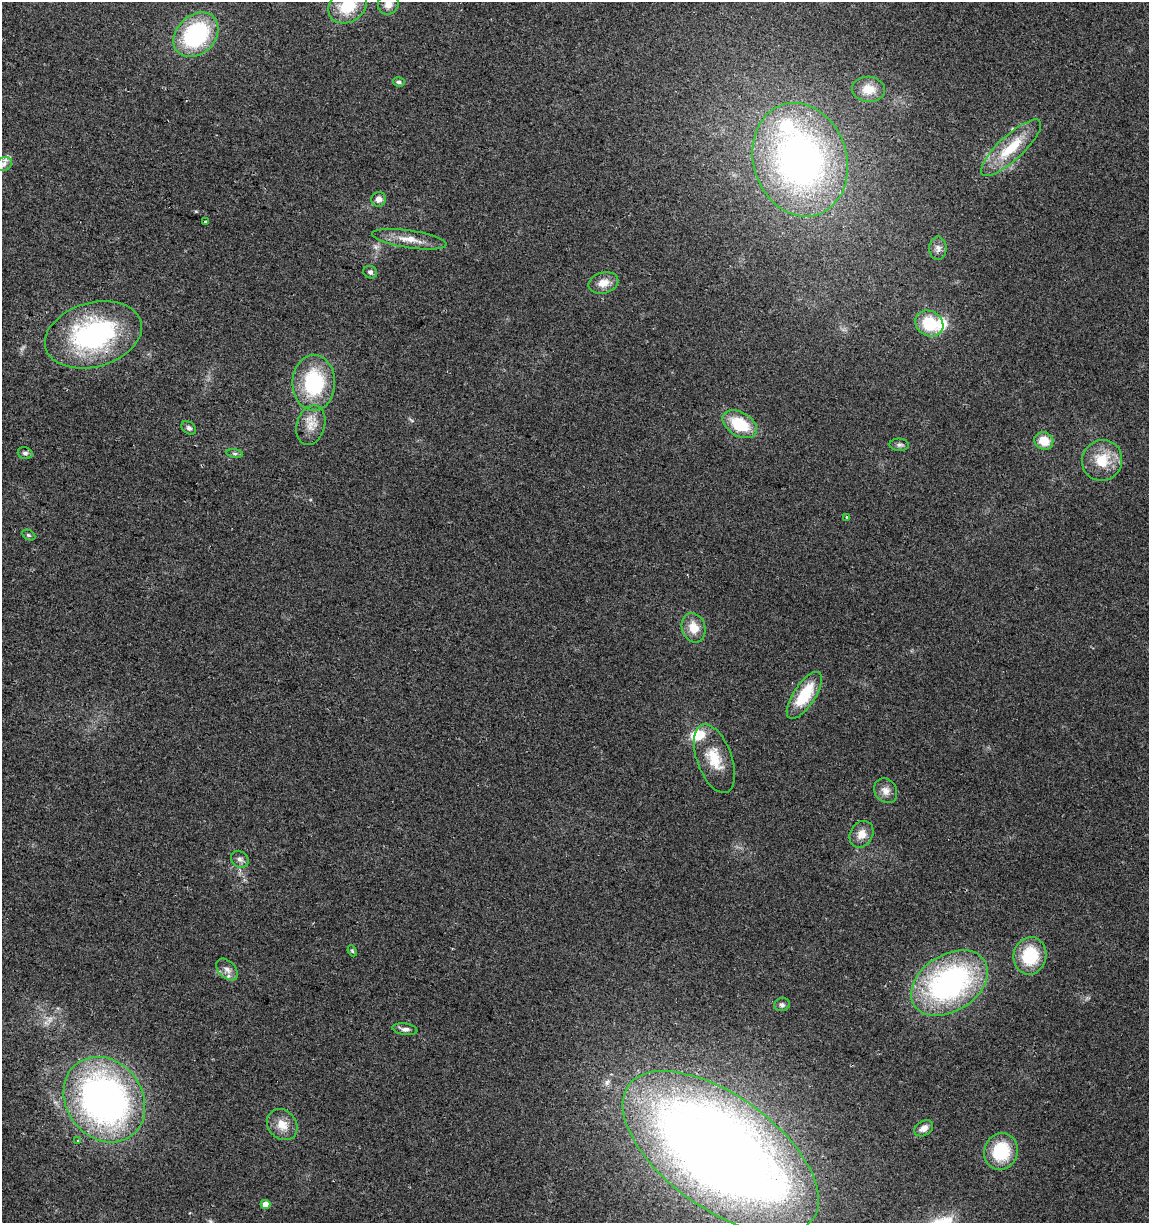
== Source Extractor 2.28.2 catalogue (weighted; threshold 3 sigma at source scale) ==
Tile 11 of 4 x 4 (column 3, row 3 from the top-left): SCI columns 2611-3757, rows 1227-2447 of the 5161 x 4904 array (HDU 1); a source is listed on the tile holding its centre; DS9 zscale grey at full resolution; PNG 1151 x 1225 px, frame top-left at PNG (2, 2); each listed source drawn as its Kron ellipse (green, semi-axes under 4 px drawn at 4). Shown black and unused: <1% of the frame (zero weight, under 2 of 3 exposures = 2% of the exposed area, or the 3 px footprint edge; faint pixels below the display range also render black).
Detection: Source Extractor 2.28.2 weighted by HDU 2 'WHT'; one run over the whole footprint, this tile lists its part. Background 0.11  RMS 0.01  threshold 0.047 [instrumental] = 3 sigma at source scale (4.5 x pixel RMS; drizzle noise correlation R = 1.50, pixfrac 1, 0.0396/0.0396 arcsec/px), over >= 5 px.
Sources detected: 49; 3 inside a brighter listed object's ellipse — not listed separately; the other 46 listed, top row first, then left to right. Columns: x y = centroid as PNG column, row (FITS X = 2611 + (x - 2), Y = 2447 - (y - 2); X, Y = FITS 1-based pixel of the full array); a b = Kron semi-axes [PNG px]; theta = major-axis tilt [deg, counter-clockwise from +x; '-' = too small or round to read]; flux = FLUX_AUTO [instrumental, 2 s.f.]
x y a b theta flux
388 4 11 10 - 8.6
348 6 20 16 32 38
196 35 25 19 45 110
399 82 6 4 -14 2.3
868 89 16 12 -5 16
1011 148 39 12 43 38
800 160 57 46 -72 420
4 164 8 6 22 4.2
379 199 7 7 - 6.2
205 222 3 3 - 5.1
409 239 37 9 -9 17
938 248 11 8 -90 5.3
370 272 7 6 - 3.3
603 283 15 10 15 11
929 323 14 12 -30 40
93 335 49 32 16 180
314 383 28 21 90 77
740 424 19 12 -29 41
311 425 20 14 73 14
189 428 8 6 -39 2.7
1044 441 9 8 - 18
899 445 10 6 -2 2.7
25 453 7 5 -16 2.5
235 453 8 4 -8 1.8
1102 460 20 20 - 29
847 517 3 3 - 6
28 535 7 5 -26 1.8
694 628 15 11 -71 16
804 695 27 11 57 43
714 759 36 17 -70 29
886 791 13 11 -55 7.7
861 834 14 11 59 11
240 859 9 7 -41 4.1
352 951 6 4 -67 1.3
1030 956 19 16 79 48
227 970 13 8 -45 6.4
949 983 42 28 32 230
782 1005 8 6 10 3
405 1029 12 5 -9 4.1
104 1100 45 38 -53 420
282 1125 17 14 -49 14
924 1128 10 7 32 6.6
78 1140 4 3 - 3.7
1001 1151 18 16 69 47
721 1152 114 56 -36 1600
265 1204 5 4 - 8.6
Isophote crosses this tile's border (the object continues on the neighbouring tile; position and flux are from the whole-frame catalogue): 2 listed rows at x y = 388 4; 348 6